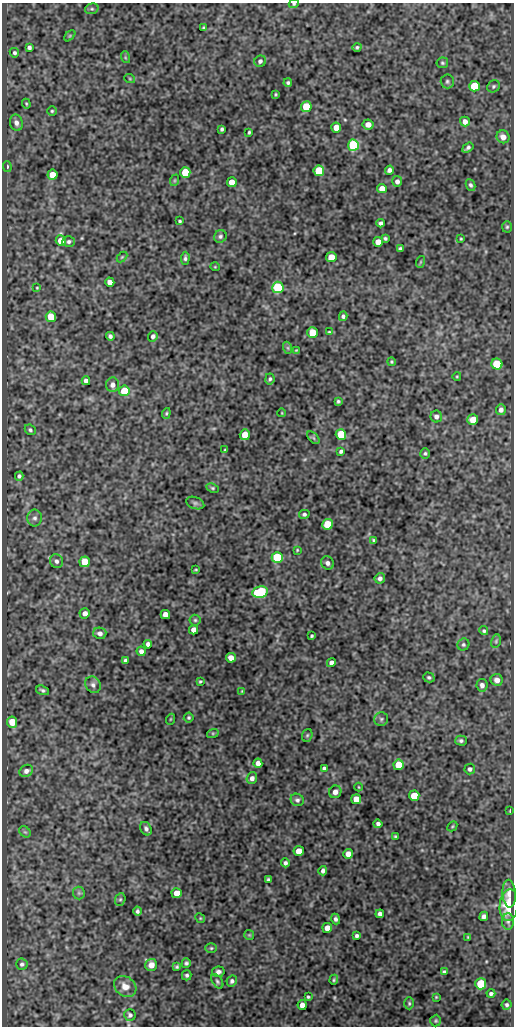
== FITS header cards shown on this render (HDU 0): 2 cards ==
NAXIS1  =                  512
NAXIS2  =                 1024

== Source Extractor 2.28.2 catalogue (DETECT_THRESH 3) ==
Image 512 x 1024 px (HDU 0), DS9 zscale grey, 1 PNG px = 1 image px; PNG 516 x 1028 px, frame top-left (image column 1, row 1024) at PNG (2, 3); each listed source drawn as its Kron ellipse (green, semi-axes under 4 px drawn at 4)
Background 85.4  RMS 0.51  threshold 1.54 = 3 sigma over >= 5 px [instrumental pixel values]
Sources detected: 185; all 185 listed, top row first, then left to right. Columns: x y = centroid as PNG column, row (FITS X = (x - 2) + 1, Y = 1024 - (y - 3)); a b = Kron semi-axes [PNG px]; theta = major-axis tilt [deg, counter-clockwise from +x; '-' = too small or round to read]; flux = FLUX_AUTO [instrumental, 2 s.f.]
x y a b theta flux
294 4 5 4 - 45
92 9 7 5 18 61
204 28 4 3 - 51
70 36 6 4 45 44
29 47 4 4 - 82
357 47 4 4 - 57
14 53 5 4 - 62
125 57 6 4 -72 41
260 61 6 5 - 94
442 63 6 5 - 57
130 79 5 3 - 31
447 81 7 6 - 74
288 83 4 4 - 61
474 86 5 5 - 1500
494 86 6 6 - 68
276 94 3 3 - 36
26 104 5 3 - 37
306 107 5 5 - 1200
52 111 4 4 - 48
465 122 5 5 - 190
16 123 8 6 -77 160
368 124 5 5 - 230
336 128 5 5 - 510
222 129 4 3 - 66
249 132 3 3 - 47
503 137 6 6 - 240
353 145 5 5 - 3700
468 148 6 3 36 81
7 166 5 4 - 60
389 170 4 4 - 100
319 171 5 5 - 1300
185 172 5 5 - 1200
52 175 5 5 - 500
175 180 6 3 71 39
397 181 5 5 - 130
232 182 5 5 - 500
470 185 6 4 -64 74
382 189 5 4 - 330
180 221 3 3 - 46
380 223 4 4 - 86
507 227 6 5 - 51
220 236 6 6 - 79
385 238 4 3 - 57
461 239 3 2 - 32
61 241 5 5 - 610
69 242 6 5 - 85
378 242 5 5 - 390
400 249 4 4 - 87
122 257 6 4 44 39
331 257 5 5 - 480
185 258 6 3 86 73
420 262 6 4 71 36
215 267 5 3 - 27
110 282 5 4 - 220
278 287 5 5 - 2300
37 288 4 3 - 29
343 316 4 4 - 80
51 317 5 5 - 860
329 332 4 4 - 35
312 333 5 5 - 840
110 336 4 4 - 89
153 336 5 4 - 110
288 348 6 4 -71 45
296 350 3 3 - 28
391 362 4 4 - 40
497 364 5 5 - 1300
457 376 4 3 - 28
270 379 6 4 77 64
86 381 4 4 - 140
113 385 7 6 - 180
124 391 5 5 - 1200
338 401 3 3 - 54
501 410 5 5 - 130
166 413 5 4 - 45
282 413 4 3 - 25
436 416 6 5 - 130
473 420 5 5 - 450
30 430 6 5 - 67
341 434 5 5 - 1100
245 435 5 5 - 530
313 438 7 4 -46 65
225 450 3 2 - 36
341 451 4 3 - 72
425 453 5 5 - 58
19 476 4 4 - 83
212 488 6 4 -27 49
195 503 9 6 -19 81
304 514 5 4 - 77
35 518 8 7 - 130
327 524 5 5 - 980
374 540 4 3 - 60
297 550 3 2 - 30
277 558 5 5 - 2200
56 561 7 6 - 120
85 562 5 5 - 800
327 563 7 6 - 120
196 570 3 2 - 29
380 578 5 5 - 120
260 592 8 5 11 3000
85 613 5 5 - 160
165 615 5 4 - 260
195 620 5 5 - 56
194 630 4 4 - 230
484 631 4 4 - 55
100 633 6 5 - 140
312 636 3 3 - 45
496 641 7 5 76 59
148 644 4 4 - 130
463 645 6 5 - 69
141 651 5 4 - 150
231 658 5 4 - 300
125 661 4 4 - 100
331 663 4 4 - 130
429 677 6 5 - 70
497 680 6 6 - 190
200 681 4 3 - 39
93 685 8 7 - 130
482 685 6 5 - 140
43 690 7 4 -18 73
242 691 4 3 - 26
189 718 5 5 - 52
171 719 5 3 - 31
381 719 7 7 - 77
12 722 6 5 - 560
213 733 6 4 18 41
307 735 7 5 68 51
461 741 6 5 - 77
258 763 5 4 - 160
398 765 5 5 - 710
324 768 4 4 - 74
470 769 5 5 - 90
26 771 7 5 30 150
252 778 6 5 - 140
359 787 4 3 - 27
335 792 6 6 - 190
414 796 5 5 - 740
356 799 5 5 - 410
297 800 7 6 - 92
510 811 4 2 - 25
378 824 4 4 - 100
452 826 5 3 - 36
146 829 7 5 -61 100
25 832 6 5 - 58
395 836 3 3 - 43
299 851 5 5 - 370
348 854 5 5 - 240
285 863 4 4 - 85
323 871 4 4 - 98
268 879 3 3 - 52
79 893 6 6 - 69
177 893 5 5 - 520
509 894 14 6 -86 210
120 899 6 5 - 56
509 905 16 9 85 880
137 911 4 4 - 76
380 914 4 4 - 110
484 916 5 4 - 110
200 918 5 4 - 40
335 919 5 4 - 89
508 921 8 6 -87 94
327 928 5 5 - 350
249 935 5 5 - 42
357 936 4 3 - 78
468 937 4 3 - 36
211 948 6 5 - 49
186 963 5 4 - 68
22 964 6 5 - 85
151 965 6 6 - 340
177 967 4 4 - 52
218 972 6 5 - 110
444 972 4 4 - 82
187 975 5 5 - 74
334 980 5 4 - 47
217 981 8 5 -55 65
232 981 6 5 - 90
481 984 5 5 - 1600
125 986 12 9 -37 340
491 994 4 3 - 80
308 997 3 3 - 47
436 997 4 4 - 35
409 1003 6 5 - 55
302 1005 5 4 - 250
507 1005 5 5 - 67
130 1015 6 5 - 76
436 1021 6 5 - 50
At the frame edge (FLAGS 8, measured only in part): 1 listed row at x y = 294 4